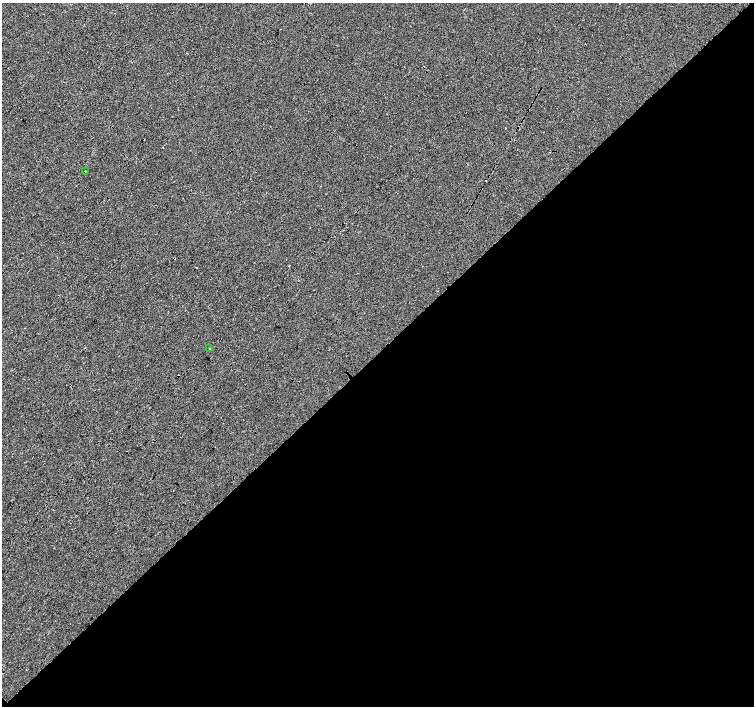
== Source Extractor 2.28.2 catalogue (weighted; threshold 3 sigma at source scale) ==
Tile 12 of 4 x 4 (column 4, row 3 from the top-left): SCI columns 4521-6024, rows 1635-3042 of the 6027 x 6019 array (HDU 1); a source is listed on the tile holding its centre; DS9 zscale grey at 2 x 2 block average (1 PNG px = mean of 2 x 2 image px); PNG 756 x 708 px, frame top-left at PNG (2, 3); each listed source drawn as its Kron ellipse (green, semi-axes under 4 px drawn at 4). Shown black and unused: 51% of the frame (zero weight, under 3 of 4 exposures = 2% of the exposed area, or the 3 px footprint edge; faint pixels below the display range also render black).
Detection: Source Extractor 2.28.2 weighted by HDU 2 'WHT'; one run over the whole footprint, this tile lists its part. Background -0.0011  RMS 0.0063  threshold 0.0285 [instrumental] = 3 sigma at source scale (4.5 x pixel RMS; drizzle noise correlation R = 1.50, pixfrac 1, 0.0396/0.0396 arcsec/px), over >= 5 px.
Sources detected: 3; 1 cosmic-ray / hot-pixel residue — neither listed nor drawn; the other 2 listed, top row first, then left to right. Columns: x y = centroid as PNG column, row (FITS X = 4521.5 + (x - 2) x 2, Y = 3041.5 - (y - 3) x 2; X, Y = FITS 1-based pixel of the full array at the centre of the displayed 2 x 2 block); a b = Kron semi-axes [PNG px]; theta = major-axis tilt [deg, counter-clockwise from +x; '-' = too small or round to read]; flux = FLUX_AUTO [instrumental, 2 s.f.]
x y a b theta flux
85 171 2 2 - 1.8
210 349 2 2 - 1.9